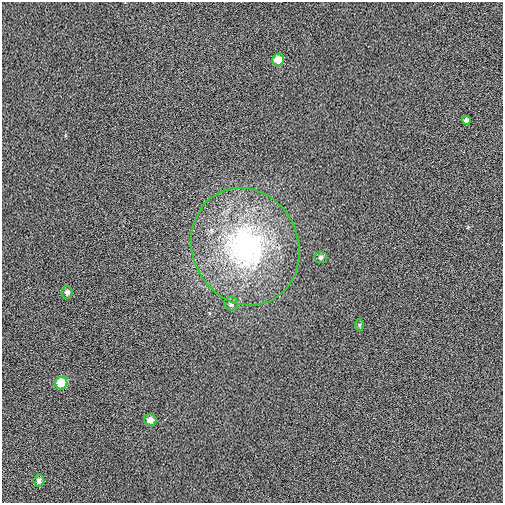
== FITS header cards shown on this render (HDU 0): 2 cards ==
NAXIS1  =                  501 / Axis length
NAXIS2  =                  501 / Axis length

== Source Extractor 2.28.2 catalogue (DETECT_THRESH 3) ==
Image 501 x 501 px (HDU 0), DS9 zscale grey, 1 PNG px = 1 image px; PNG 505 x 505 px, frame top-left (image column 1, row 501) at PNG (2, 2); each listed source drawn as its Kron ellipse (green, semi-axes under 4 px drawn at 4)
Background 0.0094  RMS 0.073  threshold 0.218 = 3 sigma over >= 5 px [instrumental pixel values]
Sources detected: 10; all 10 listed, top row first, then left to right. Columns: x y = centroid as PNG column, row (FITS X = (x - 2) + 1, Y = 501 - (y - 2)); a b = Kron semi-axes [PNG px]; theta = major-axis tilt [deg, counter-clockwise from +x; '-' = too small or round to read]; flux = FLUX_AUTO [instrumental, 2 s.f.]
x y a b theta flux
278 60 6 6 - 68
466 120 4 4 - 15
245 247 60 53 -66 1100
321 257 6 6 - 13
67 292 6 5 - 19
231 304 7 6 - 15
359 325 6 4 89 6.6
61 383 6 6 - 150
150 420 6 6 - 33
39 480 6 5 - 17